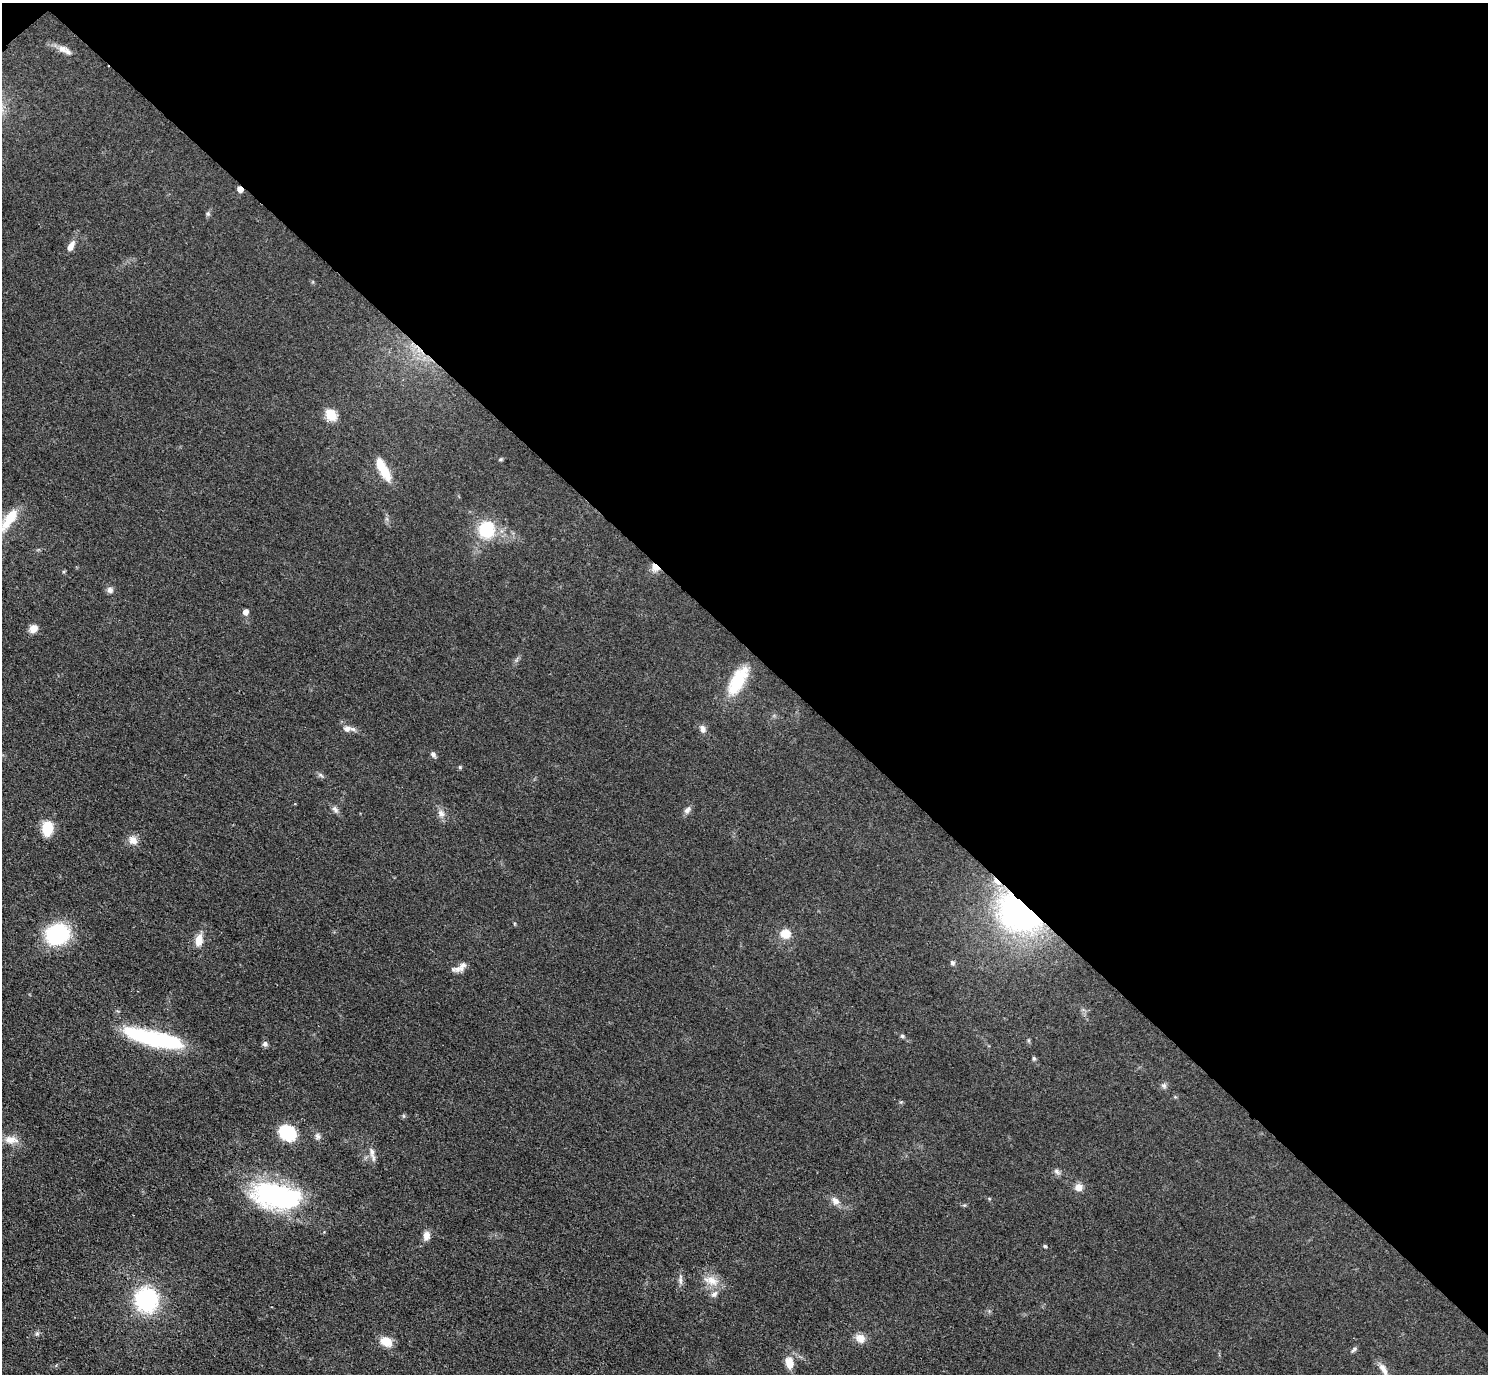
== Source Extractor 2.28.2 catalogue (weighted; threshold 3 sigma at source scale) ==
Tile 3 of 4 x 4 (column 3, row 1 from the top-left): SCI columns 3015-4500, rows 4316-5687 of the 6029 x 6027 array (HDU 1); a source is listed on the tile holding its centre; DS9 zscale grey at full resolution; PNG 1490 x 1376 px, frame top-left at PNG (2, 3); no overlay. Shown black and unused: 47% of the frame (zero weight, under 3 of 4 exposures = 6% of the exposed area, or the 3 px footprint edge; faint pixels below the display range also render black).
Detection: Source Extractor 2.28.2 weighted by HDU 2 'WHT'; one run over the whole footprint, this tile lists its part. Background 0.0495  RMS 0.0064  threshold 0.029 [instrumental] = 3 sigma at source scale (4.5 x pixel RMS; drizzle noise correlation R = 1.50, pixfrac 1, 0.05/0.05 arcsec/px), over >= 5 px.
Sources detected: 63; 2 inside a brighter object's white glare — not listed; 2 inside a brighter listed object's ellipse — not listed separately; the other 59 listed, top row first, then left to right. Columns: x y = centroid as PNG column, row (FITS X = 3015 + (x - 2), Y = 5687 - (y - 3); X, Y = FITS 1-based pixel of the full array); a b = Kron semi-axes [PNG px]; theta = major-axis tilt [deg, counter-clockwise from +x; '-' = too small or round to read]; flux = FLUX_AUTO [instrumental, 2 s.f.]
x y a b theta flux
62 49 11 10 - 4
240 189 5 4 - 6.2
208 214 6 6 - 1.3
71 246 14 7 63 4.2
331 415 6 5 - 44
501 459 7 4 31 0.8
384 471 22 10 -60 14
8 521 33 14 46 19
486 529 17 16 - 29
655 567 11 8 -57 5.1
110 590 9 8 - 2.4
245 612 5 5 - 4.7
33 628 10 9 - 4.6
738 681 38 15 61 26
347 728 10 8 -5 3.7
703 729 10 7 -79 2.7
433 754 7 5 -49 1.7
460 767 5 4 - 0.77
321 775 8 5 -35 1.4
335 809 11 6 -50 2.3
687 810 11 7 46 2.5
441 813 10 8 -42 3.4
47 828 14 10 88 16
133 840 13 11 -49 5.2
997 881 14 4 -46 3.9
1021 912 37 29 -35 200
57 934 22 18 20 55
785 934 12 11 - 8
199 940 15 9 81 7.1
952 963 7 6 - 1.4
462 966 16 9 57 4.5
902 1036 5 5 - 1
151 1038 57 15 -17 66
1029 1040 6 4 90 0.84
265 1044 7 6 - 1.7
1034 1058 6 5 - 1
1164 1086 8 6 -42 1.7
403 1116 6 4 72 0.82
287 1133 17 13 -34 28
317 1136 9 7 -77 2
11 1140 19 10 -4 6.5
372 1152 15 6 -84 3.5
1057 1171 9 6 -50 1.9
1078 1187 9 9 - 4.3
276 1196 56 26 -10 99
835 1201 12 9 -49 4.2
964 1205 5 4 - 0.8
426 1236 12 8 81 3.9
1045 1246 4 3 - 1
680 1280 11 4 -85 2.1
711 1280 22 12 -21 9.3
714 1294 10 7 43 2.8
146 1300 22 20 -78 67
37 1334 6 4 -44 1
860 1338 13 11 -34 5.5
386 1341 11 9 -27 11
1354 1349 9 5 45 1.4
789 1363 14 9 -81 7.5
1383 1369 20 8 -61 6.4
Overlapping masked pixels (flux is a lower limit): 4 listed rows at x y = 240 189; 655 567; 997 881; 1021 912
Isophote crosses this tile's border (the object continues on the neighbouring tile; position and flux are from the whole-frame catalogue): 2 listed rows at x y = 8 521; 1383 1369